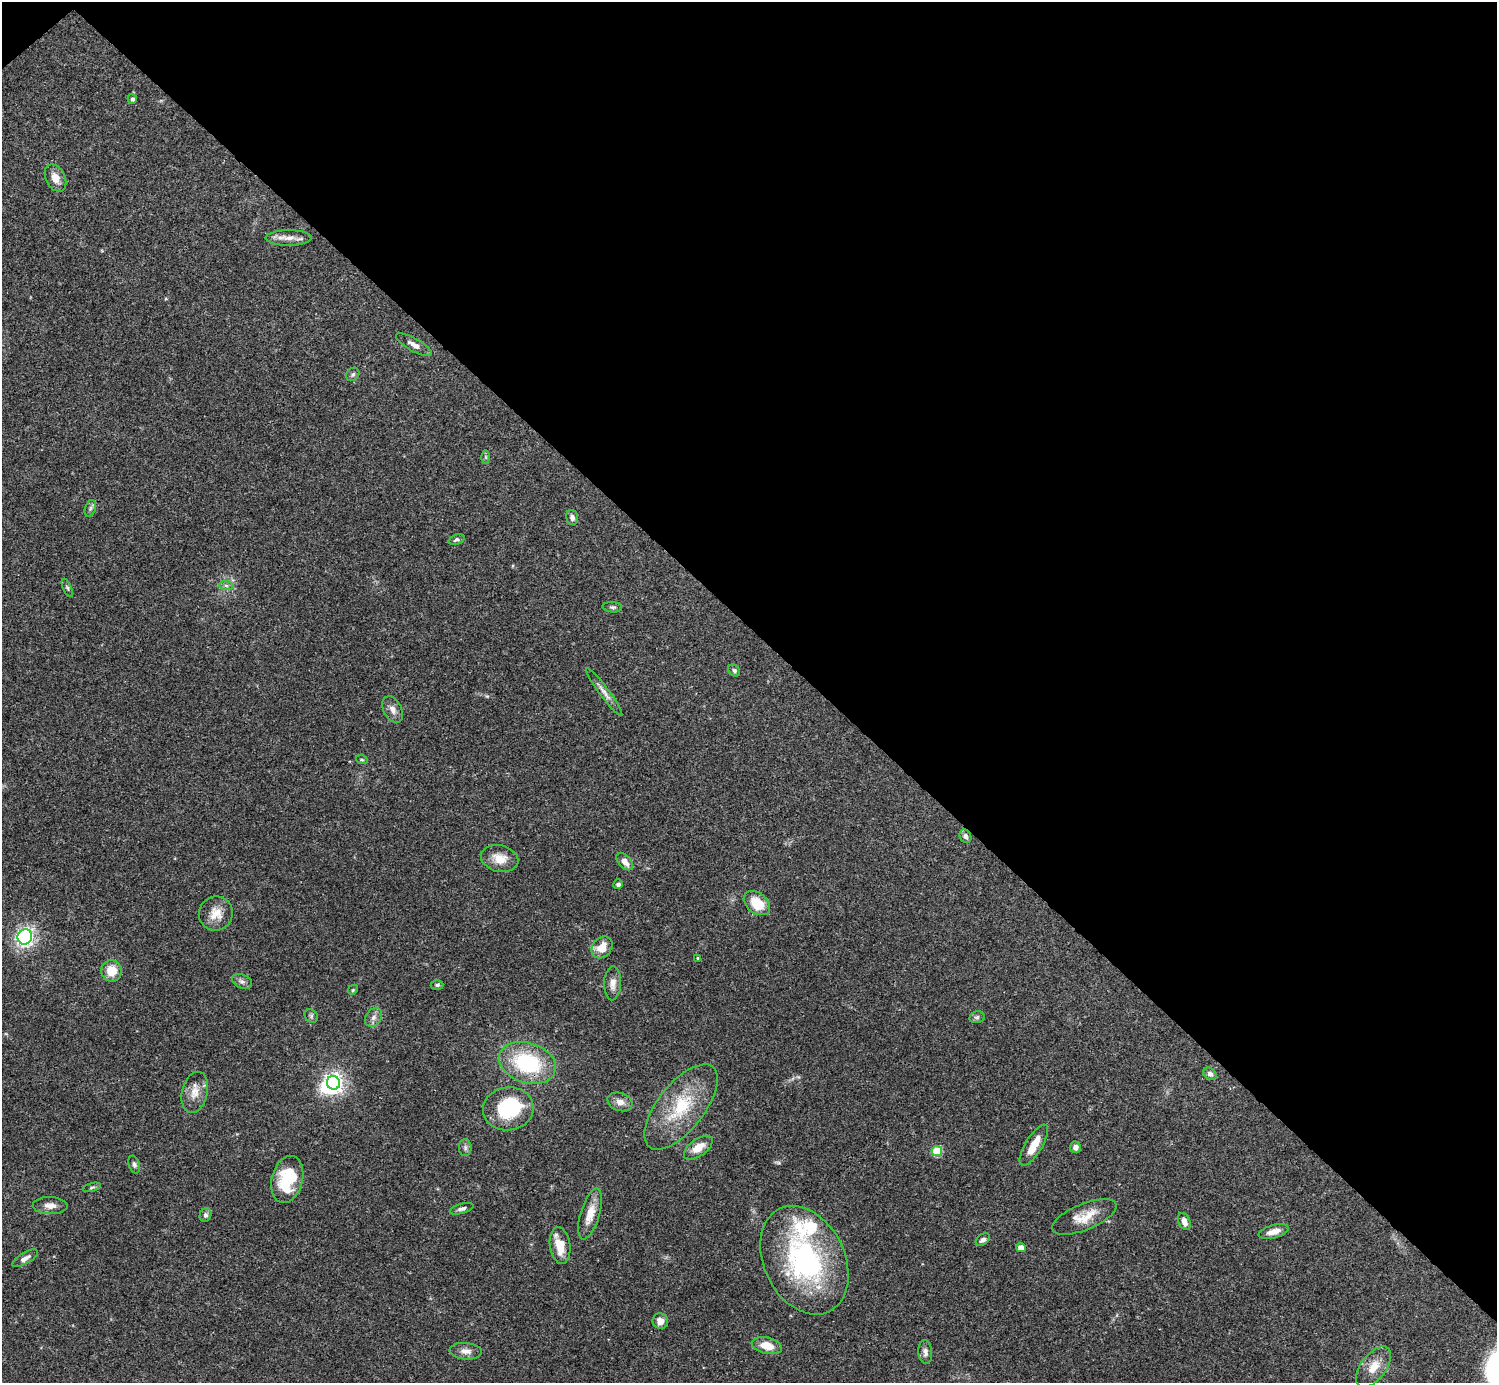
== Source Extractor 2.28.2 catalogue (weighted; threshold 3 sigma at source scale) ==
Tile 3 of 4 x 4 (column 3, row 1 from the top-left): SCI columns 2990-4484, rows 4302-5682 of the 5982 x 5981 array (HDU 1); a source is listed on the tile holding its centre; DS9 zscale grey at full resolution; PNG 1499 x 1385 px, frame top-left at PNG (2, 2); each listed source drawn as its Kron ellipse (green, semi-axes under 4 px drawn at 4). Shown black and unused: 46% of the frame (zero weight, under 3 of 4 exposures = <1% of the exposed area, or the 3 px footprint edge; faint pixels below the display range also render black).
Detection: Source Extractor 2.28.2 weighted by HDU 2 'WHT'; one run over the whole footprint, this tile lists its part. Background 0.0412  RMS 0.0027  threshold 0.012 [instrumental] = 3 sigma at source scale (4.5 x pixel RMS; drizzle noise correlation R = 1.50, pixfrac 1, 0.05/0.05 arcsec/px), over >= 5 px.
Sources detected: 69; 2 inside a brighter object's white glare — neither listed nor drawn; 2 inside a brighter listed object's ellipse — not listed separately; the other 65 listed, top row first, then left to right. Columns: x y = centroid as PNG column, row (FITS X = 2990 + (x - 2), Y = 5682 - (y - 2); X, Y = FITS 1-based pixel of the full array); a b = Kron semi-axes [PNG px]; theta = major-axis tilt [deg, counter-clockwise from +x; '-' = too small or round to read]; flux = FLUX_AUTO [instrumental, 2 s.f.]
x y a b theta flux
132 99 5 4 - 0.69
55 178 14 9 -62 2.7
289 238 23 8 0 2.5
414 345 20 6 -29 1.6
353 374 7 6 - 0.58
486 457 7 4 -89 0.37
90 508 9 5 71 0.64
572 517 7 6 - 0.95
456 539 8 4 20 0.57
226 585 7 4 -1 0.6
67 588 10 4 -66 0.48
612 607 10 5 -5 0.56
734 671 7 5 -42 0.62
604 692 29 5 -53 1.7
393 709 14 9 -61 1.7
362 760 6 3 -19 0.35
965 836 7 5 -65 0.89
500 859 19 13 -14 4.1
625 862 10 6 -49 2
618 884 5 4 - 0.62
757 903 15 10 -39 6.3
216 914 17 17 - 4
25 937 8 7 - 61
602 947 12 9 51 3.8
698 958 4 3 - 0.29
112 971 11 10 - 4.8
242 981 10 6 -22 1
613 983 17 8 88 2.1
437 985 6 4 1 0.51
353 990 5 4 - 0.31
311 1016 7 6 - 0.52
374 1017 10 7 58 1.3
977 1017 8 6 13 0.64
527 1063 29 20 -18 24
1210 1074 7 5 -42 1
333 1083 7 6 - 150
195 1092 21 13 77 3.4
620 1102 13 9 -19 1.9
681 1107 51 23 52 16
508 1109 25 21 7 18
1034 1145 23 8 58 4.9
1075 1147 6 5 - 1.3
465 1148 8 6 -89 0.78
698 1148 16 8 36 3.5
937 1151 5 5 - 14
134 1165 9 5 -72 0.66
287 1179 24 15 75 13
92 1187 9 3 15 0.46
50 1206 17 8 -2 2.2
462 1209 12 5 15 0.81
590 1214 26 9 73 4.2
205 1215 7 5 68 0.8
1084 1217 34 13 22 5.4
1184 1221 9 5 -66 2
1274 1232 15 6 15 2.1
983 1240 8 5 37 0.98
560 1245 18 10 -82 4.9
1021 1248 5 4 - 2.2
25 1258 14 5 31 1.2
804 1260 57 40 -64 49
660 1321 8 7 - 2
767 1346 15 8 -12 4.4
466 1351 16 8 -5 1.9
925 1352 12 7 -86 1.1
1374 1367 24 12 53 4.2